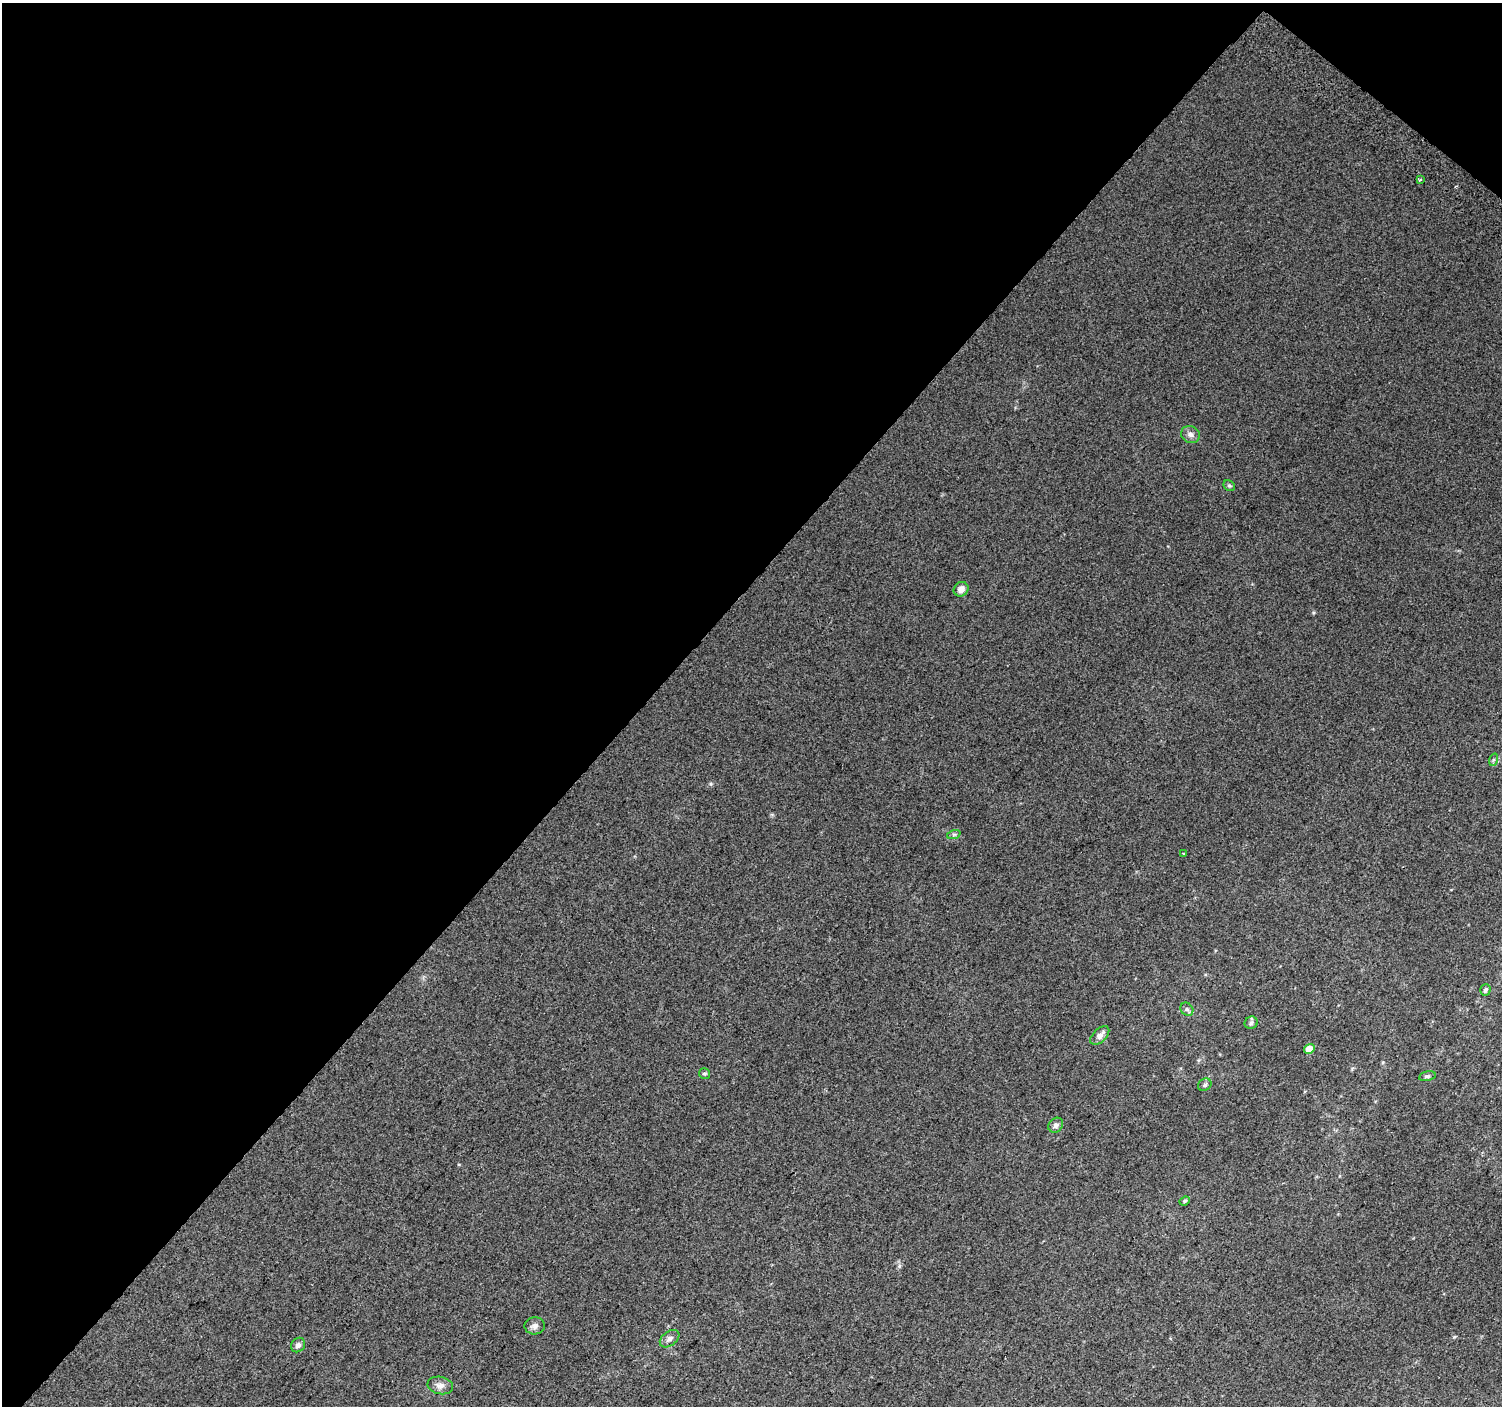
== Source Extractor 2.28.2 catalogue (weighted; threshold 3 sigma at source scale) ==
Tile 2 of 4 x 4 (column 2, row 1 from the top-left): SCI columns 1536-3035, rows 4482-5885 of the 6062 x 6091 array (HDU 1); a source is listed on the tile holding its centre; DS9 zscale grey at full resolution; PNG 1504 x 1408 px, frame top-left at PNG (2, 3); each listed source drawn as its Kron ellipse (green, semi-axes under 4 px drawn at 4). Shown black and unused: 44% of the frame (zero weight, under 2 of 3 exposures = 2% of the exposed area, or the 3 px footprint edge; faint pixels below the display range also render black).
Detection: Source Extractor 2.28.2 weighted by HDU 2 'WHT'; one run over the whole footprint, this tile lists its part. Background 0.051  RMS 0.013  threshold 0.0565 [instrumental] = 3 sigma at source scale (4.5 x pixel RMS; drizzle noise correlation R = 1.50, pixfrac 1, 0.0396/0.0396 arcsec/px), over >= 5 px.
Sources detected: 21; all 21 listed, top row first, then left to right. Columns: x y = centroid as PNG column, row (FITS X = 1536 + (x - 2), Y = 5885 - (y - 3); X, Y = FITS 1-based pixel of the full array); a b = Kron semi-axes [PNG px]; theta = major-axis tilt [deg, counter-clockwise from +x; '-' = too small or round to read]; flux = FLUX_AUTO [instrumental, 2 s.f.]
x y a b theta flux
1420 180 3 3 - 2.6
1191 434 9 8 - 5.5
1229 486 6 5 - 2.1
961 589 8 6 41 6.9
1493 760 6 4 72 2
954 834 7 4 19 2
1184 853 3 3 - 2.4
1485 990 6 5 - 3.1
1187 1009 7 6 - 2.6
1251 1023 7 6 - 3.2
1100 1035 11 6 44 7
1309 1049 5 5 - 15
704 1074 5 5 - 2.2
1427 1076 8 5 12 2.6
1205 1085 7 6 - 3.4
1056 1125 8 6 45 4.5
1185 1201 5 4 - 1.6
535 1326 10 8 2 5.3
670 1339 11 7 36 4.9
298 1345 8 6 46 4.6
440 1385 13 8 -11 6.7